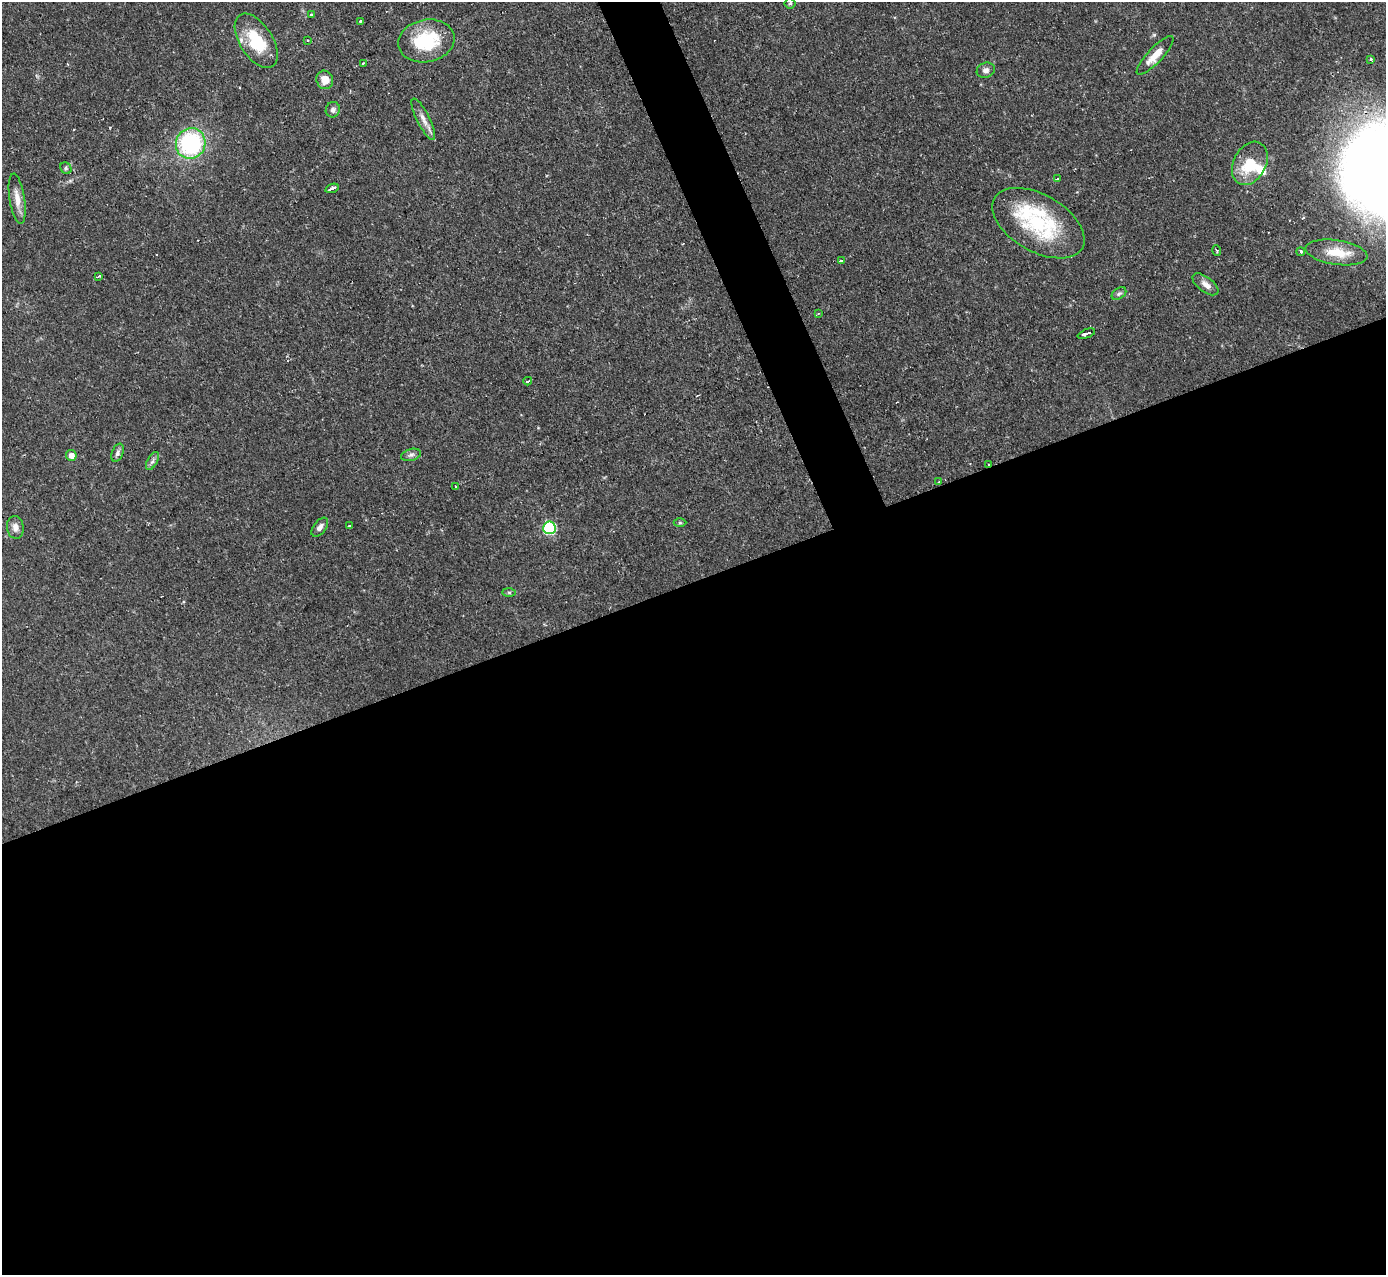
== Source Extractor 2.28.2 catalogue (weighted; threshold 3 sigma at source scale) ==
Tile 15 of 4 x 4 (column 3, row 4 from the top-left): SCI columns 2767-4150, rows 146-1418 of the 5533 x 5515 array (HDU 1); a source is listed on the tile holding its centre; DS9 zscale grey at full resolution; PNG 1388 x 1277 px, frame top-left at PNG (2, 2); each listed source drawn as its Kron ellipse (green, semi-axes under 4 px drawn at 4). Shown black and unused: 56% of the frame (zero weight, under 2 of 3 exposures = <1% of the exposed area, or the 3 px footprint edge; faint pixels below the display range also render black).
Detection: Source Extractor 2.28.2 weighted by HDU 2 'WHT'; one run over the whole footprint, this tile lists its part. Background 0.121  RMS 0.0064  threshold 0.0289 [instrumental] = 3 sigma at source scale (4.5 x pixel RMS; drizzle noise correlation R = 1.50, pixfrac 1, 0.05/0.05 arcsec/px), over >= 5 px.
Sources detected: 45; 2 inside a brighter listed object's ellipse — not listed separately; the other 43 listed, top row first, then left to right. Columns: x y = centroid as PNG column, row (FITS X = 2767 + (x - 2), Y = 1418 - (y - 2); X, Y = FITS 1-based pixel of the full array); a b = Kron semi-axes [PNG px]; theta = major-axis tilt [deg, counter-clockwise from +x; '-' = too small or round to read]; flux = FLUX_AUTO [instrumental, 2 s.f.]
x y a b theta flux
790 3 5 5 - 0.98
311 15 4 3 - 0.78
361 21 3 3 - 1.8
256 41 30 16 -57 29
307 41 3 2 - 0.9
426 41 28 21 11 37
1155 55 25 7 47 9.2
1371 59 3 3 - 0.94
363 63 3 2 - 0.82
986 70 9 7 21 2.6
325 80 9 8 - 6.9
333 110 8 7 - 2.3
423 119 23 6 -63 5.3
191 143 15 14 - 72
1250 163 23 16 62 21
66 168 6 5 - 1.1
1058 179 3 2 - 1
332 188 7 3 20 4.4
17 199 25 7 -81 7.1
1038 223 50 28 -30 62
1217 251 5 2 - 0.85
1301 252 4 4 - 8.8
1336 252 31 12 -8 15
841 260 3 3 - 12
99 276 4 2 - 1.5
1205 284 15 7 -37 4.4
1119 294 8 5 36 1.5
818 314 4 3 - 0.99
1086 334 9 3 21 13
528 381 4 3 - 4.1
118 453 9 5 67 2.1
71 455 5 5 - 4.5
411 455 10 6 15 2
152 461 10 5 61 1.9
989 464 2 2 - 0.65
939 482 3 3 - 0.67
456 487 2 2 - 0.7
680 523 6 4 0 0.92
349 526 3 2 - 1.1
15 527 11 8 -80 3.9
320 527 11 6 52 3.1
549 528 6 6 - 65
509 592 7 4 -1 1
Overlapping masked pixels (flux is a lower limit): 1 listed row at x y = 989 464